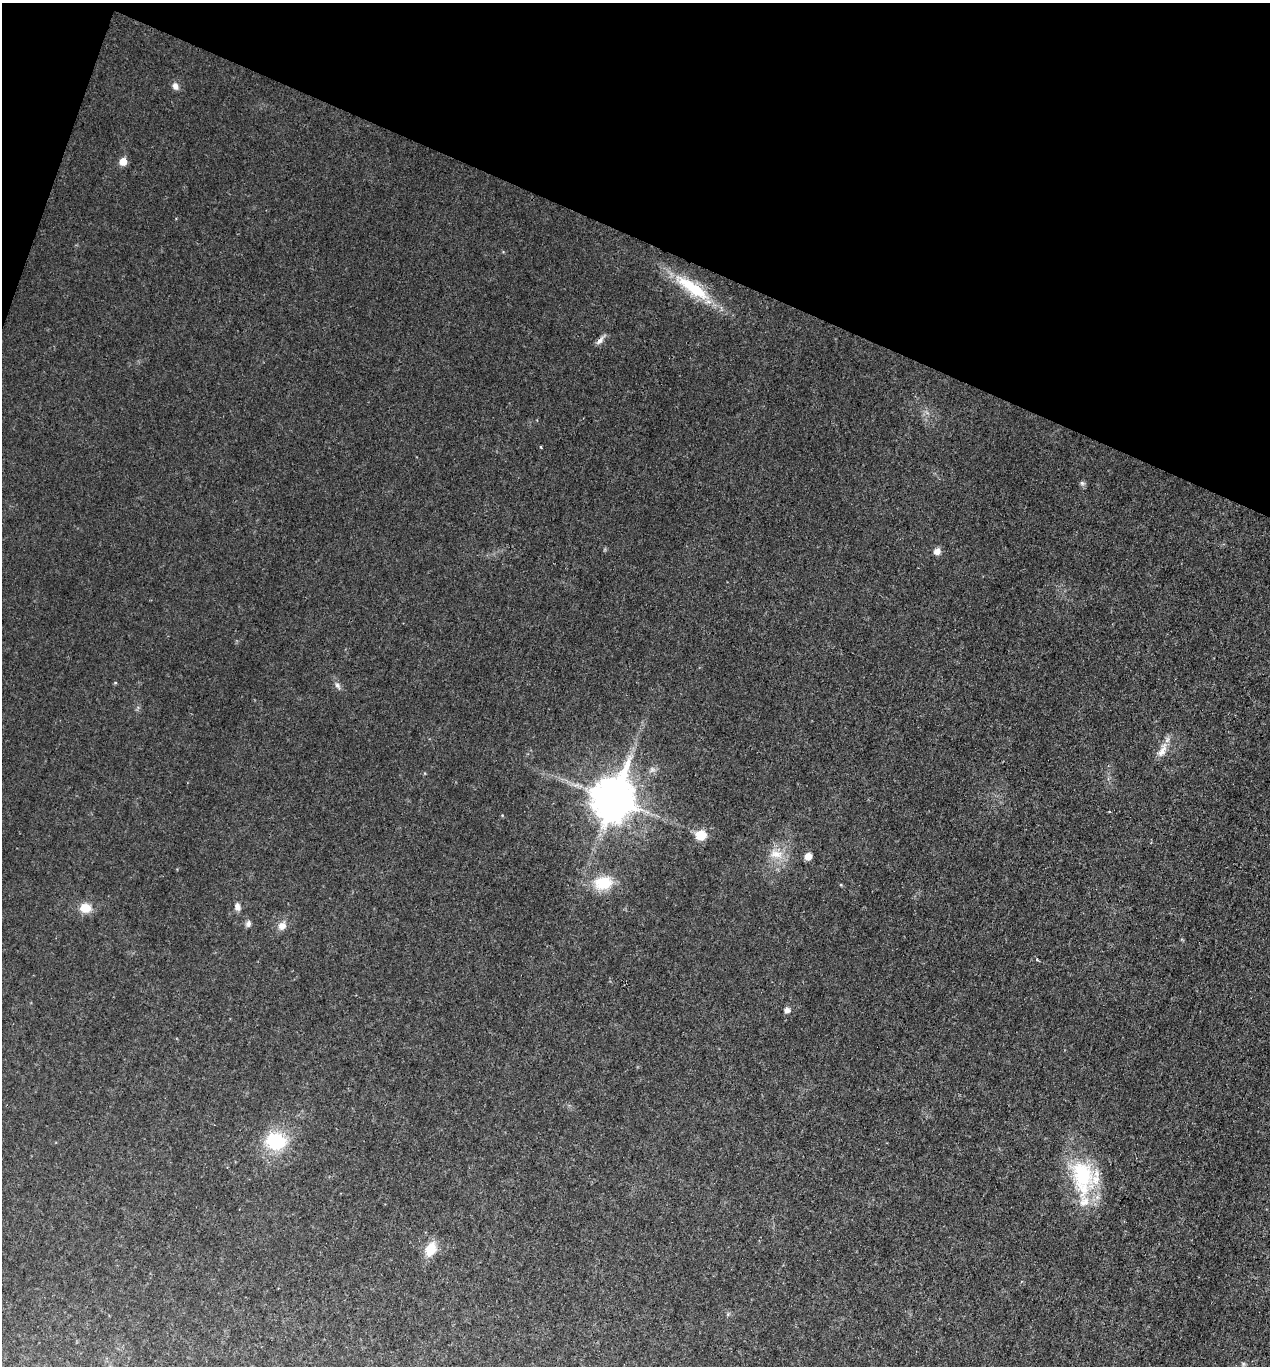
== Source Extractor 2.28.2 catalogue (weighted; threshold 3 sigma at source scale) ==
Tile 2 of 4 x 4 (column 2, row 1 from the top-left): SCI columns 1403-2670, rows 4096-5459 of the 5473 x 5459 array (HDU 1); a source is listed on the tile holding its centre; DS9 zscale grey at full resolution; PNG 1272 x 1368 px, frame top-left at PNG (2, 3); no overlay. Shown black and unused: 18% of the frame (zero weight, under 2 of 3 exposures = <1% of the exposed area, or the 3 px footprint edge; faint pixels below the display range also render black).
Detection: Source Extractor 2.28.2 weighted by HDU 2 'WHT'; one run over the whole footprint, this tile lists its part. Background 0.0342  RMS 0.0068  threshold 0.0308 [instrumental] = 3 sigma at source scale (4.5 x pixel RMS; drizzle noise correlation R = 1.50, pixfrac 1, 0.05/0.05 arcsec/px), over >= 5 px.
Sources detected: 23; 1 inside a brighter listed object's ellipse — not listed separately; the other 22 listed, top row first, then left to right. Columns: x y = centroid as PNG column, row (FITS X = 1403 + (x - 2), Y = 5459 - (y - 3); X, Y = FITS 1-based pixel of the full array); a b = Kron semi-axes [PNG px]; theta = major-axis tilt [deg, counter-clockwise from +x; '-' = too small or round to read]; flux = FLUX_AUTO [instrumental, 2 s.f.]
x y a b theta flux
175 86 9 7 -65 3.1
123 162 6 5 - 9.7
693 288 55 14 -34 33
600 340 13 6 48 3
1082 483 7 4 -45 1.3
937 551 7 7 - 4.3
337 685 8 6 -62 2
1162 750 25 8 65 6.8
613 799 15 12 69 2100
701 835 8 7 - 16
776 854 18 10 -5 8.4
808 856 7 6 - 5.6
603 883 24 17 8 20
237 907 9 7 -79 2.9
85 908 14 11 0 9
248 924 8 6 75 2.1
282 926 9 9 - 4.5
1037 960 4 3 - 0.68
787 1010 6 6 - 3.1
276 1141 22 18 -14 34
1082 1175 45 30 -84 52
430 1249 17 11 64 12